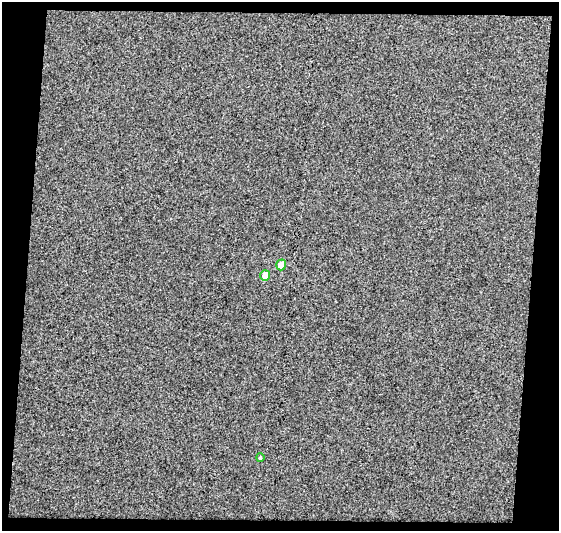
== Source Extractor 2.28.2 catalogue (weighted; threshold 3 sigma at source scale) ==
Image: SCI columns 1-557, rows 28-556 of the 557 x 582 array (HDU 1 of 3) = the unmasked area's bounding box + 8 px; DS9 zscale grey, full resolution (1 PNG px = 1 image px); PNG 561 x 533 px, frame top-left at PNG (2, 2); each listed source drawn as its Kron ellipse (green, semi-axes under 4 px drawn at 4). Shown black and unused: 13% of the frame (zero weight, under 3 of 4 exposures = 3% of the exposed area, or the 3 px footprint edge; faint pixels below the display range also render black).
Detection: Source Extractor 2.28.2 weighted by HDU 2 'WHT'. Background 0.0591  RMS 0.12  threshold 0.557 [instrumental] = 3 sigma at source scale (4.5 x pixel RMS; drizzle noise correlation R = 1.50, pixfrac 1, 0.0396/0.0396 arcsec/px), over >= 5 px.
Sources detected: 3; all 3 listed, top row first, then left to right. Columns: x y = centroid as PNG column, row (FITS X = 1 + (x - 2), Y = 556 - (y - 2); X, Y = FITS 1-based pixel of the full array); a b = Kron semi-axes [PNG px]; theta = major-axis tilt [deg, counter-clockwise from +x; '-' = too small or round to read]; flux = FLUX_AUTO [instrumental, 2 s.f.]
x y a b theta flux
281 265 5 5 - 130
265 275 5 5 - 140
260 458 4 3 - 16